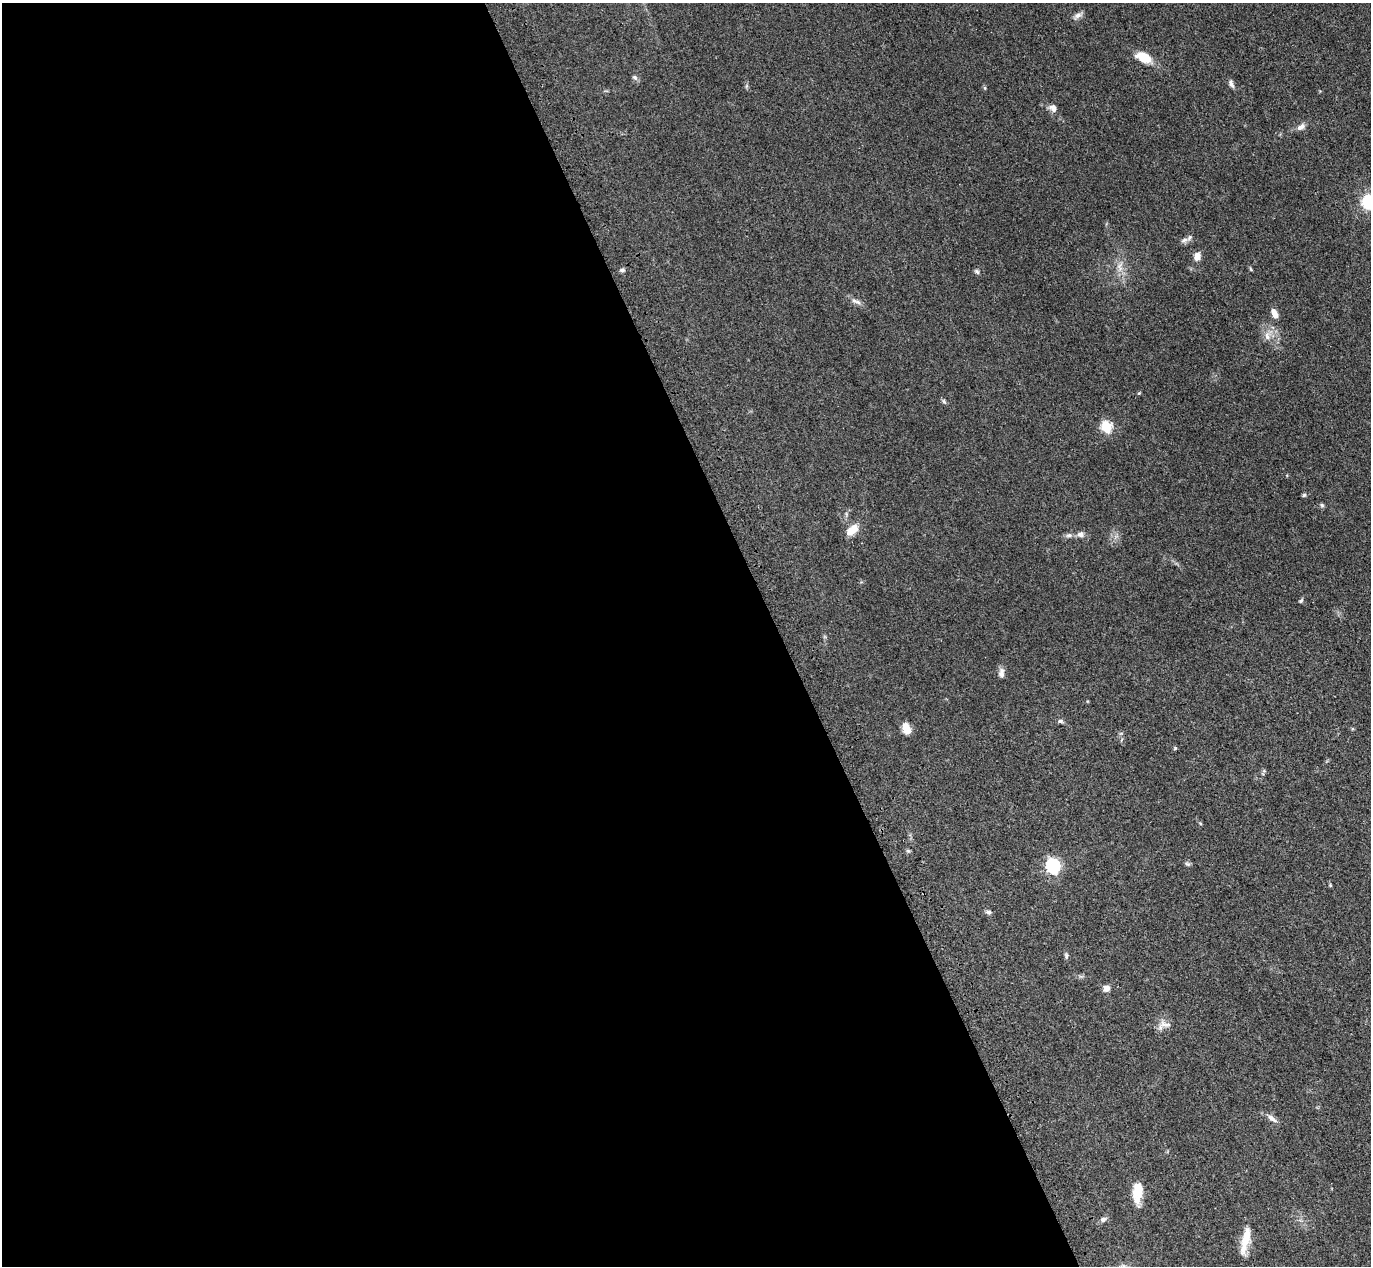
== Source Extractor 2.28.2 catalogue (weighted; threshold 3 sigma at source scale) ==
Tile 9 of 4 x 4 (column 1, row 3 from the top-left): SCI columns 88-1456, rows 1620-2883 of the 5650 x 5635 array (HDU 1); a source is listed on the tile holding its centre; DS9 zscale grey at full resolution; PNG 1373 x 1268 px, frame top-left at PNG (2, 3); no overlay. Shown black and unused: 57% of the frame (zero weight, under 3 of 4 exposures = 6% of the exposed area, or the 3 px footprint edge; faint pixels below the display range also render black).
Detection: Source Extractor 2.28.2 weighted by HDU 2 'WHT'; one run over the whole footprint, this tile lists its part. Background 0.0388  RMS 0.0049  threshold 0.0222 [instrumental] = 3 sigma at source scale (4.5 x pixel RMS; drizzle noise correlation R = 1.50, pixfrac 1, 0.05/0.05 arcsec/px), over >= 5 px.
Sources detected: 42; all 42 listed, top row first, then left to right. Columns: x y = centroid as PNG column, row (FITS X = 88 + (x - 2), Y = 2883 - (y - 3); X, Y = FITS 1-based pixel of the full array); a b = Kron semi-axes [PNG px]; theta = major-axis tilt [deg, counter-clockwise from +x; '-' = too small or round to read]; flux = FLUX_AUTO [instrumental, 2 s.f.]
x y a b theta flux
1077 16 12 7 34 2.1
1144 57 15 9 -24 11
635 77 8 5 -45 1.1
1231 83 10 6 -69 1.6
984 88 6 4 -88 0.54
1053 108 11 9 -42 2.4
1301 127 13 7 32 2.4
1368 202 15 15 - 16
1184 240 10 6 23 1.9
1197 256 9 7 73 3.5
1120 267 14 8 -84 4
1251 269 5 4 - 0.54
622 270 7 5 -1 0.94
977 271 7 5 -48 0.86
856 301 16 5 -20 2.1
1274 313 12 6 -62 3.2
1267 336 13 8 -82 3.4
1139 393 5 4 - 0.46
944 401 8 5 -62 0.85
1106 427 6 5 - 36
1304 495 5 5 - 0.74
1322 505 6 5 - 0.78
852 530 17 10 39 5.6
1081 534 10 8 -1 2.1
1069 535 8 6 13 1.4
1301 601 6 4 49 0.7
1001 673 13 7 89 2.2
1060 721 7 5 -2 1.1
906 729 12 8 -71 5.5
1175 748 5 4 - 0.53
908 851 7 4 -19 0.65
1187 864 8 5 -19 0.88
1053 866 6 6 - 89
1330 885 5 4 - 0.49
988 912 7 6 - 1.2
1066 956 10 4 85 0.87
1106 988 7 6 - 2.9
1164 1024 18 8 -14 3.3
1272 1118 17 6 -36 2.4
1137 1194 24 12 86 8.2
1103 1220 8 6 23 1.5
1246 1237 37 9 78 9.2
Isophote crosses this tile's border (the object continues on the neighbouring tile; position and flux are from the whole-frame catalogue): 1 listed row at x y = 1368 202